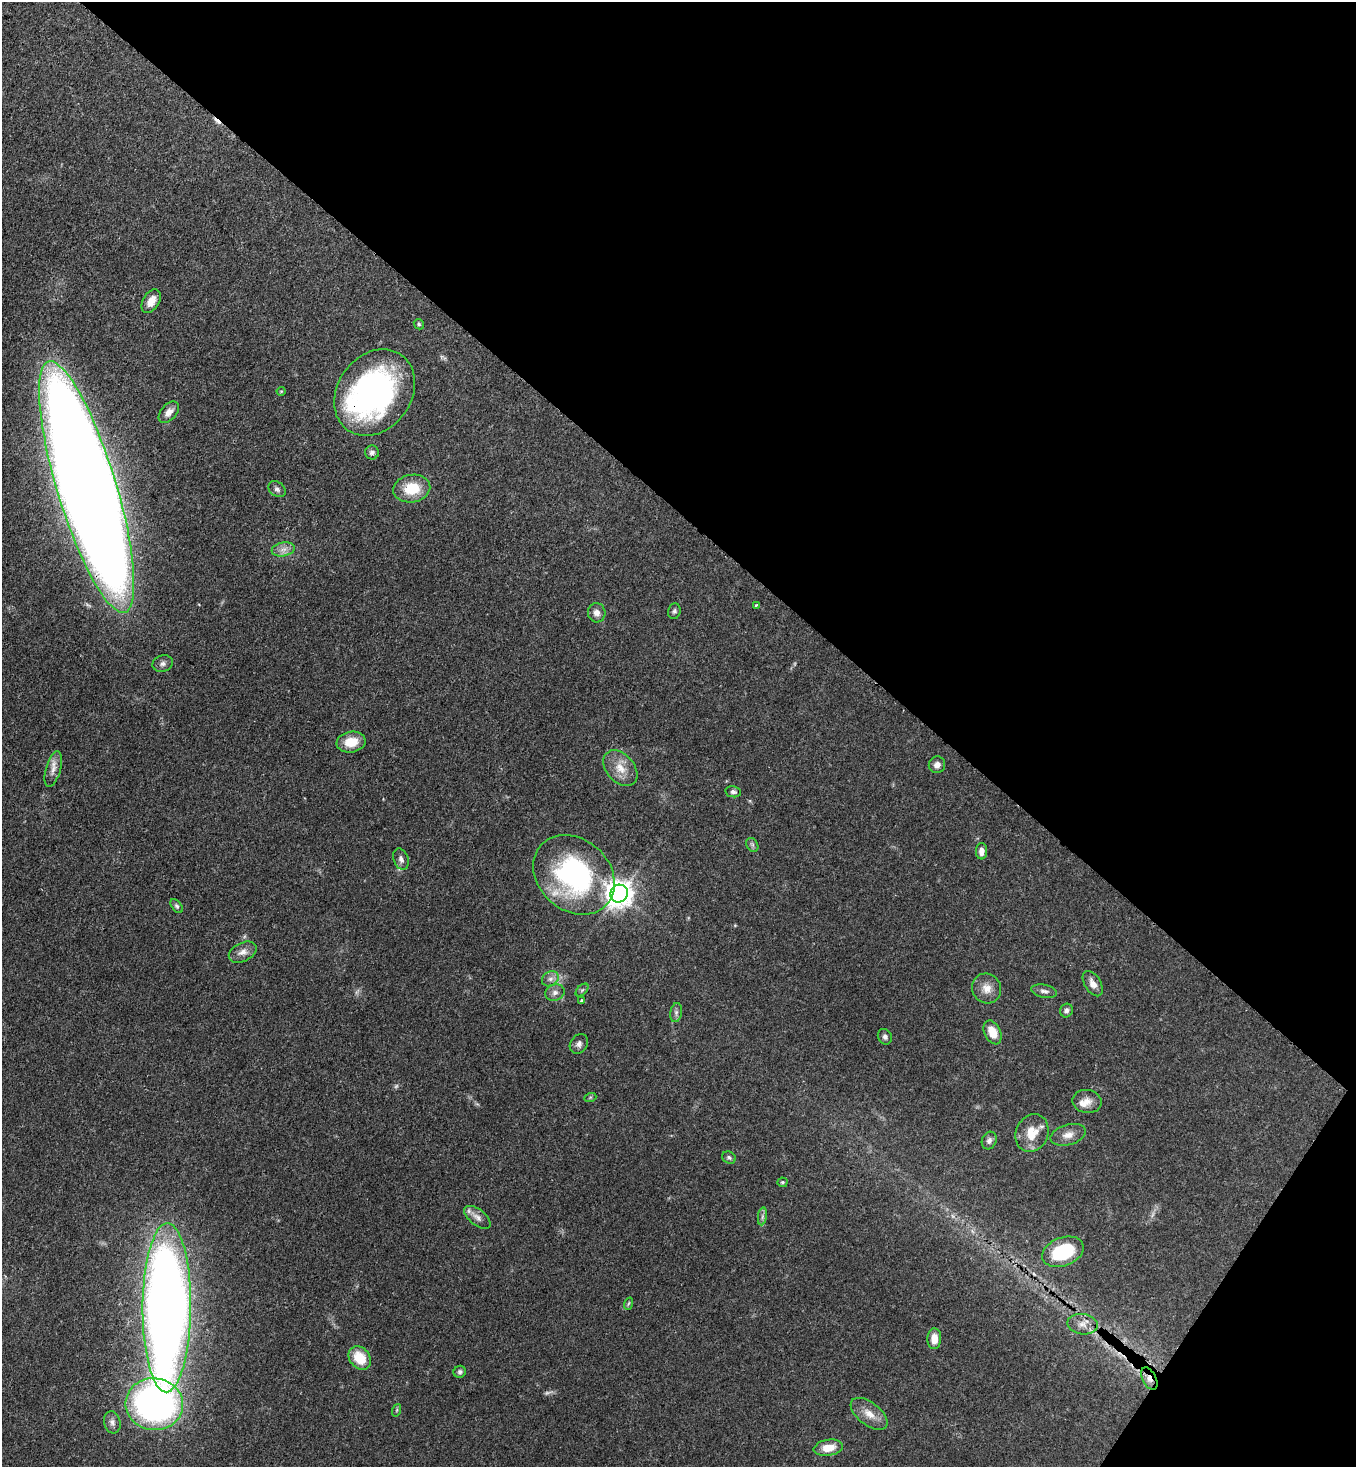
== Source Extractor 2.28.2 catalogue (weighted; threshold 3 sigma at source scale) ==
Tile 8 of 4 x 4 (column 4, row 2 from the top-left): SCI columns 4289-5642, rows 2992-4456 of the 6007 x 5984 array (HDU 1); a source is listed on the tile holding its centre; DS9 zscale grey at full resolution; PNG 1358 x 1469 px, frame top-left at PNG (2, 2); each listed source drawn as its Kron ellipse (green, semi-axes under 4 px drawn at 4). Shown black and unused: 38% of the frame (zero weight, under 3 of 4 exposures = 7% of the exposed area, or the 3 px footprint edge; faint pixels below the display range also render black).
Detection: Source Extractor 2.28.2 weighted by HDU 2 'WHT'; one run over the whole footprint, this tile lists its part. Background 0.0856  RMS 0.0039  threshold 0.0178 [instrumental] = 3 sigma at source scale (4.5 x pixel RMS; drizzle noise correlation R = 1.50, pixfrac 1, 0.05/0.05 arcsec/px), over >= 5 px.
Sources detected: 67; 3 too faint to see at this stretch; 1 inside a brighter object's white glare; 1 cosmic-ray / hot-pixel residue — neither listed nor drawn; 2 inside a brighter listed object's ellipse — not listed separately; the other 60 listed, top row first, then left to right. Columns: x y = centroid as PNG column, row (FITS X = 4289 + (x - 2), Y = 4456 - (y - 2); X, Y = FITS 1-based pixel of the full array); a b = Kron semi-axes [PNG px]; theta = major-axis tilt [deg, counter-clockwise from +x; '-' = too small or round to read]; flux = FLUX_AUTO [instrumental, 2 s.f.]
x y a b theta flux
151 301 13 8 58 3.6
419 324 6 4 -47 0.6
281 391 4 4 - 0.37
375 393 46 37 54 100
169 412 12 7 49 2.8
372 452 7 7 - 1.3
87 487 131 29 -73 1800
277 489 9 7 -39 1.2
412 489 19 13 10 12
283 549 11 7 10 2.4
756 605 3 3 - 0.5
674 611 8 6 74 0.92
597 613 9 9 - 2.3
163 663 10 8 19 1.6
351 742 14 10 8 7.2
937 765 8 8 - 2.1
620 768 20 14 -48 6.6
53 769 18 7 74 3.1
733 792 8 5 -10 1
752 845 7 5 -59 0.85
982 851 8 5 87 2.5
401 859 11 7 -69 1.7
574 875 44 35 -42 67
619 894 9 8 - 480
177 906 8 4 -52 0.79
243 952 15 9 26 2.8
550 979 9 7 30 1.8
1093 984 14 8 -59 3
987 989 15 14 - 4.4
582 990 8 4 45 0.73
1044 991 13 6 -12 1.6
555 993 10 8 17 1.8
581 1001 3 3 - 0.59
1066 1011 7 6 - 1.2
676 1013 9 5 81 1.2
993 1032 13 8 -65 5.8
885 1037 8 7 - 1.2
579 1044 10 8 57 1.7
590 1098 6 4 20 0.51
1087 1101 14 11 -11 3.7
1032 1133 19 16 66 8.5
1068 1135 18 10 16 3.6
989 1140 9 7 65 1.7
729 1158 7 5 -28 0.86
782 1182 5 4 - 0.66
762 1216 9 4 81 1.1
477 1217 15 8 -38 2.5
1063 1252 22 14 21 24
628 1304 6 4 71 0.52
167 1308 85 24 90 540
1083 1324 15 10 -9 3.2
934 1339 10 7 86 4.1
360 1358 13 10 -51 10
460 1372 6 6 - 0.93
1149 1379 12 7 -63 2.4
154 1404 29 26 -6 160
397 1410 6 4 71 0.59
869 1414 21 11 -37 5.3
112 1422 11 8 -75 1.9
828 1448 15 8 9 5.9
Overlapping masked pixels (flux is a lower limit): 4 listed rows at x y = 375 393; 87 487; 167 1308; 1149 1379